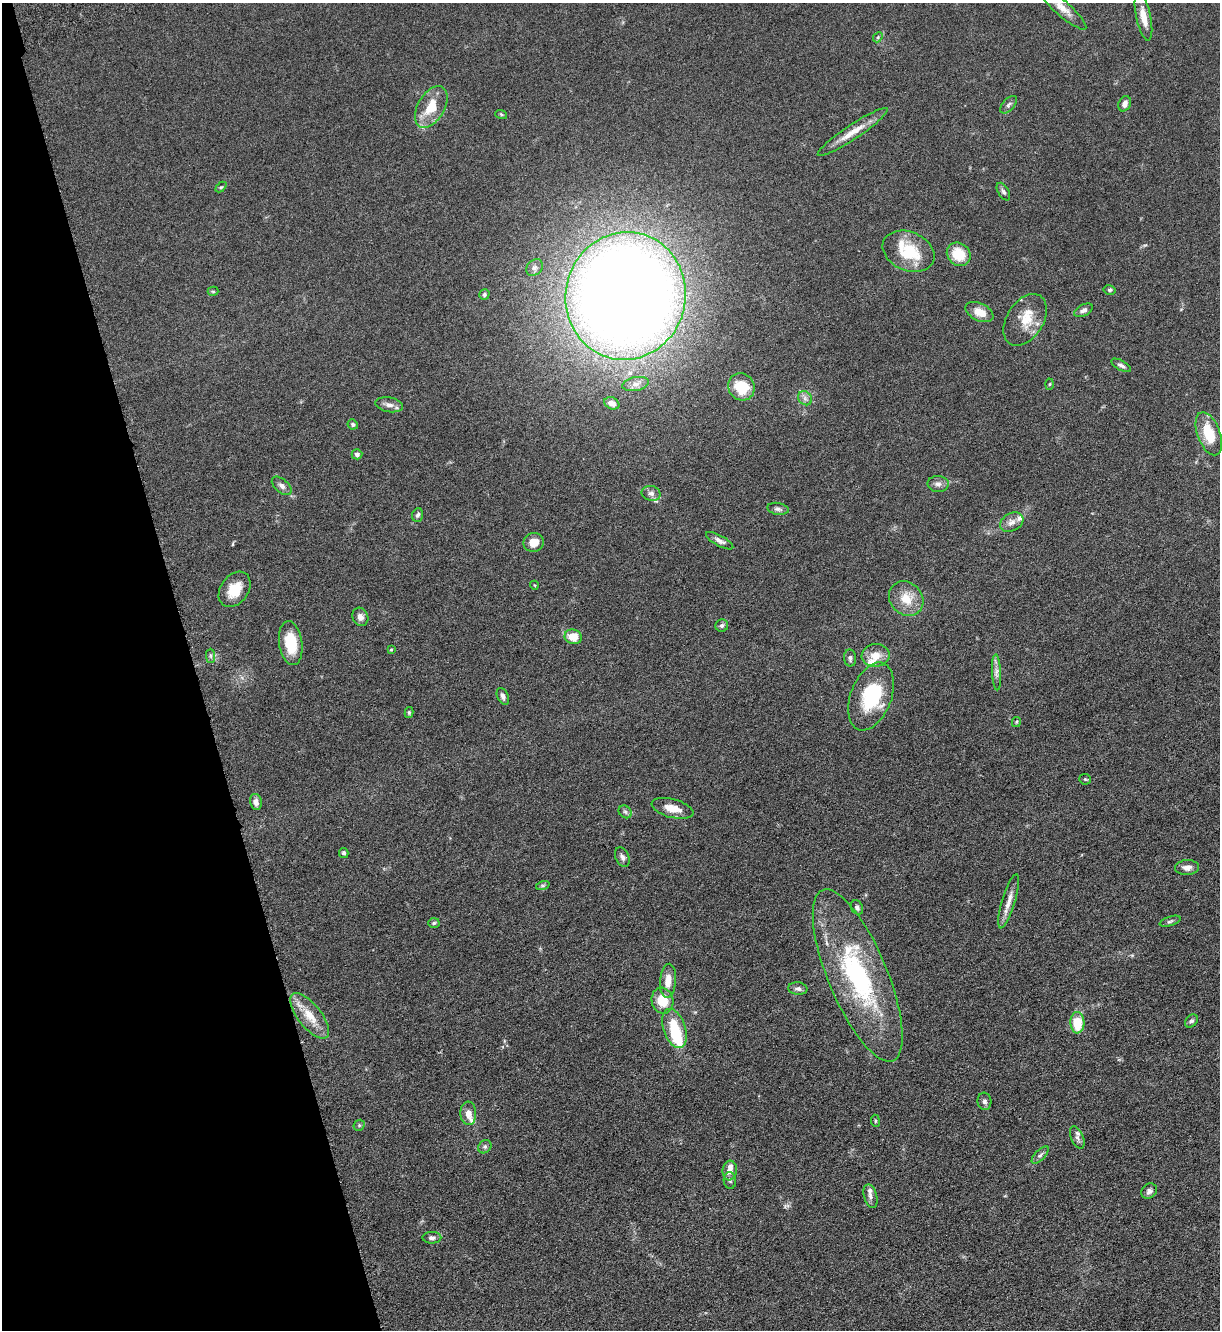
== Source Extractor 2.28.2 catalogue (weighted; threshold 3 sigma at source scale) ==
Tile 5 of 4 x 4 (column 1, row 2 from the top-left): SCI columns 180-1397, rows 2739-4066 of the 5361 x 5481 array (HDU 1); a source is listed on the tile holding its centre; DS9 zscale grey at full resolution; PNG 1222 x 1332 px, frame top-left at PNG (2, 3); each listed source drawn as its Kron ellipse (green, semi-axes under 4 px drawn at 4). Shown black and unused: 16% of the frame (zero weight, under 3 of 6 exposures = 3% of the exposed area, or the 3 px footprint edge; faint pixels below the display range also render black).
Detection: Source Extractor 2.28.2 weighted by HDU 2 'WHT'; one run over the whole footprint, this tile lists its part. Background 0.0665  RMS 0.0058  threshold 0.0236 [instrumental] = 3 sigma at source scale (4.09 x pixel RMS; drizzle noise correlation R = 1.36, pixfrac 0.8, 0.05/0.05 arcsec/px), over >= 5 px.
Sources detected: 97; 2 inside a brighter object's white glare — neither listed nor drawn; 9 inside a brighter listed object's ellipse — not listed separately; the other 86 listed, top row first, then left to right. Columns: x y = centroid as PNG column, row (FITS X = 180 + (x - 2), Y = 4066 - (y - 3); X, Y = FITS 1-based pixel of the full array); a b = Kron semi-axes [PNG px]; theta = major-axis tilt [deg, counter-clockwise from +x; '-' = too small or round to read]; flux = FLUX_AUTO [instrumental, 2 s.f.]
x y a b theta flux
1061 7 32 7 -42 6.4
1143 17 24 7 -78 6.4
878 37 5 4 - 0.69
1125 104 8 6 63 3
1009 105 10 6 48 1.5
431 107 23 13 60 14
501 114 6 4 -20 0.65
853 132 42 7 34 8.5
221 187 6 4 43 0.71
1003 192 10 5 -59 1.3
909 251 27 19 -24 21
959 254 12 11 - 13
535 268 9 7 43 1.9
1110 290 6 4 -12 0.85
213 291 5 4 - 0.69
484 295 5 5 - 1
626 296 64 60 77 1100
1083 310 10 5 26 2
979 312 15 8 -26 7.2
1025 320 28 18 58 13
1121 365 11 5 -28 1.7
636 384 14 7 10 3.1
1049 384 5 3 - 0.51
741 387 14 13 - 16
805 398 8 6 -47 2
612 403 8 5 -26 3.1
389 405 14 7 -10 2.8
353 424 5 4 - 0.93
1209 434 23 11 -70 16
357 454 5 5 - 1.6
938 484 10 8 -4 2.4
282 486 11 6 -41 2.2
651 493 9 7 -13 2.2
778 509 11 6 -9 1.7
418 515 7 5 68 1.3
1012 522 12 9 28 3.3
720 541 15 5 -28 2.4
534 542 10 9 - 5.6
534 585 4 3 - 0.42
235 589 19 13 54 11
906 599 19 16 -46 10
360 617 9 7 -65 2.7
722 626 6 6 - 1.3
573 637 8 7 - 9.1
291 643 22 11 -82 16
391 650 4 3 - 0.46
876 655 14 11 9 6.9
211 656 7 4 -89 1.1
850 658 8 6 -86 1.6
996 672 18 4 -88 2.4
503 696 9 5 -65 1.8
871 696 35 20 69 33
409 712 5 4 - 0.74
1016 722 5 4 - 0.62
1085 779 6 5 - 0.71
256 802 8 6 -78 2.6
673 808 21 9 -14 7.4
625 812 7 5 -43 1.2
344 853 5 4 - 1.2
622 857 10 6 -67 1.9
1187 868 12 7 3 3
543 885 7 4 19 0.94
1009 901 28 6 73 5
857 907 7 5 -59 1.6
1170 921 11 4 18 1.2
434 923 6 5 - 0.82
858 975 92 29 -67 88
668 981 17 8 85 6.2
798 989 9 6 -7 1.8
662 1001 13 11 -77 12
310 1016 27 11 -52 11
1191 1021 7 5 47 1.3
1077 1023 11 7 -87 14
674 1029 20 11 -71 18
984 1101 9 7 -84 1.7
468 1113 12 8 -86 4.1
875 1121 6 3 -83 0.57
359 1125 6 5 - 0.74
1077 1137 12 6 -66 1.9
485 1147 7 6 - 1.1
1040 1155 11 5 45 1.5
730 1170 10 7 83 4.4
730 1180 8 6 -87 1.2
1149 1191 8 7 - 2
870 1196 12 6 -74 2.1
432 1238 9 6 0 1.9
Isophote crosses this tile's border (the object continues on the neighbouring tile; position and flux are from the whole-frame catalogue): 1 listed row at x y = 1061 7